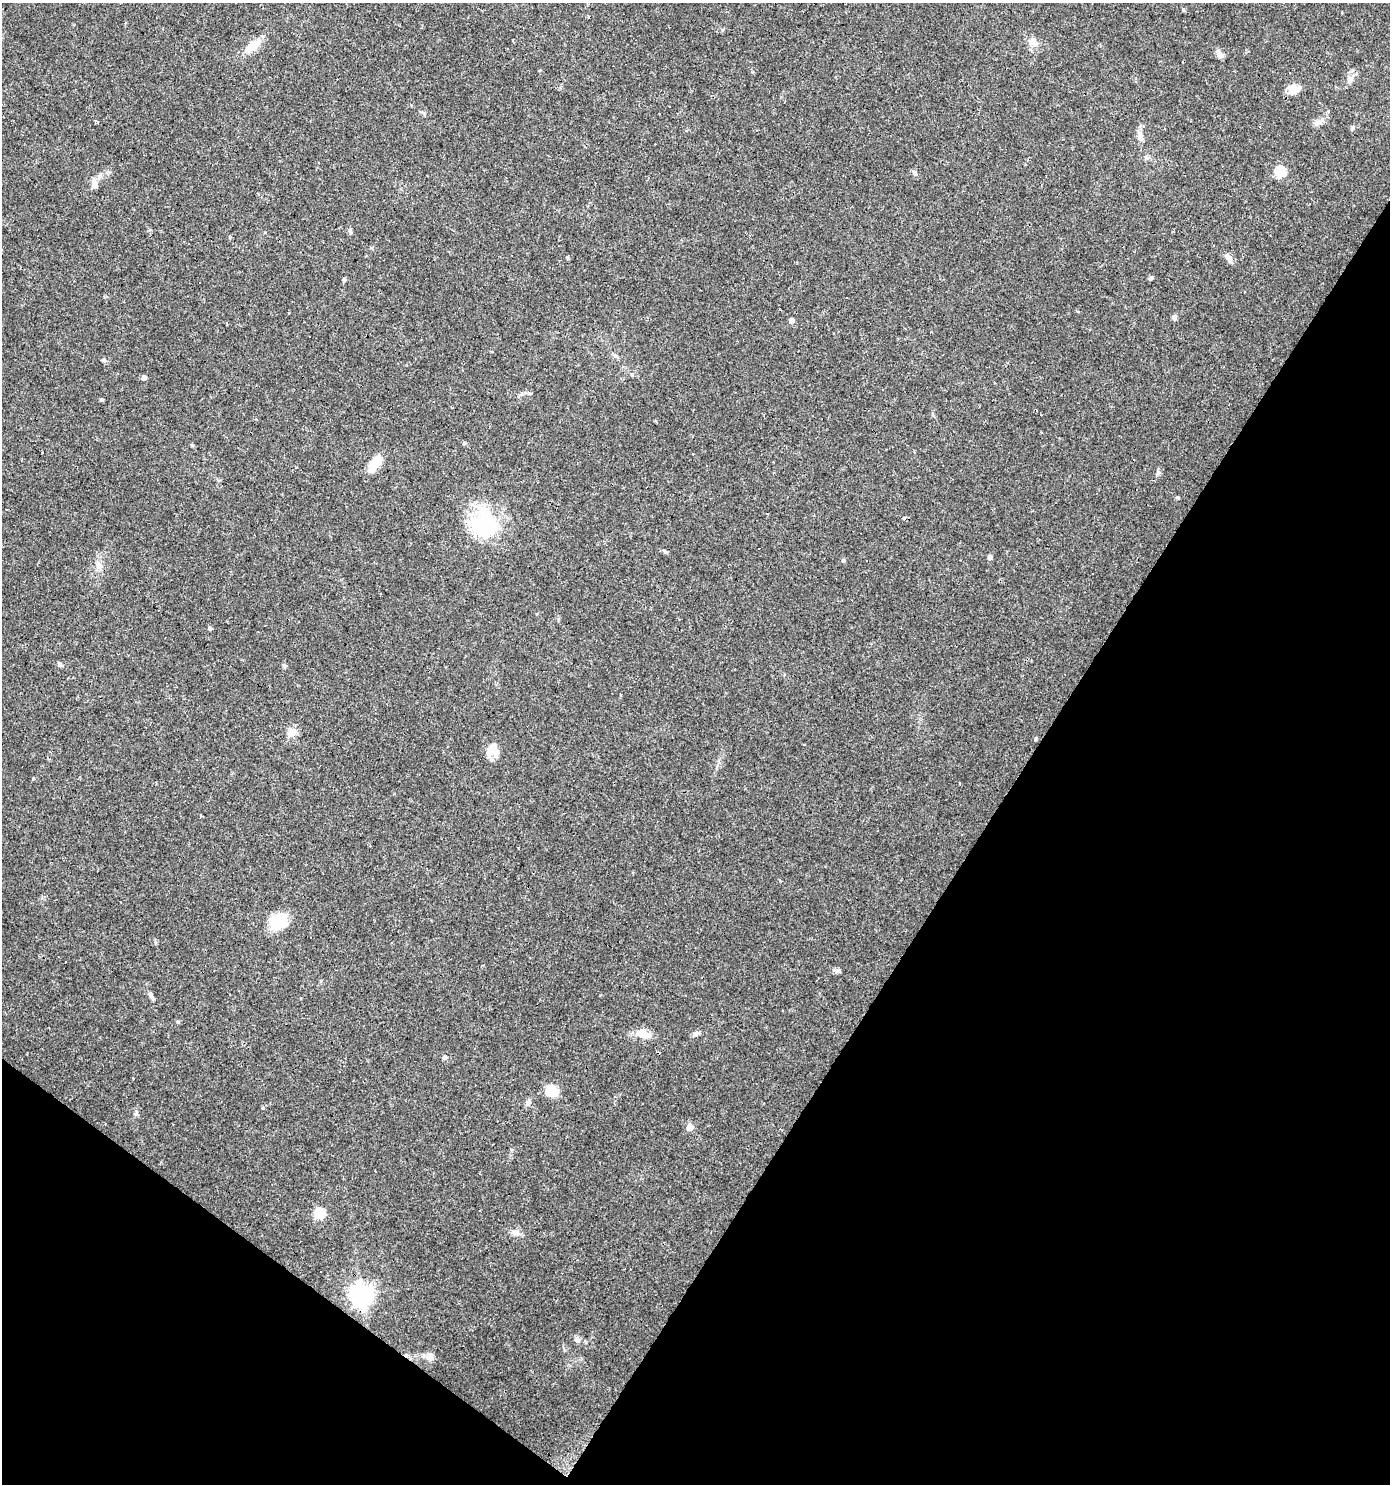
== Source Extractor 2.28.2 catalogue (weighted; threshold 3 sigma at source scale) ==
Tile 15 of 4 x 4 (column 3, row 4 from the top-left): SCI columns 2962-4349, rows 7-1488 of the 5986 x 5932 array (HDU 1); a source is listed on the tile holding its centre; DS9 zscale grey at full resolution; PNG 1392 x 1486 px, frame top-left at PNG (2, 3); no overlay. Shown black and unused: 32% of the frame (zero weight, under 3 of 4 exposures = <1% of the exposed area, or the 3 px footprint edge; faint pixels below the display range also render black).
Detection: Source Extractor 2.28.2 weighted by HDU 2 'WHT'; one run over the whole footprint, this tile lists its part. Background 0.0318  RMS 0.0037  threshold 0.0166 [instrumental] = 3 sigma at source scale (4.5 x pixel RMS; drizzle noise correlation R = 1.50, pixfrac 1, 0.0396/0.0396 arcsec/px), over >= 5 px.
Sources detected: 98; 1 inside a brighter object's white glare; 28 cosmic-ray / hot-pixel residue — not listed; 2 inside a brighter listed object's ellipse — not listed separately; the other 67 listed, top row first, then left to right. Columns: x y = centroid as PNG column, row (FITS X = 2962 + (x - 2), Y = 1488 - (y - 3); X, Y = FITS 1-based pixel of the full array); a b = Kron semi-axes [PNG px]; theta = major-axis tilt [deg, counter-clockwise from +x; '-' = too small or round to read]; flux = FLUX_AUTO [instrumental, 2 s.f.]
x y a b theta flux
1183 10 3 3 - 3.4
1034 41 13 9 -59 2.8
253 46 18 9 40 6.9
1220 54 13 6 -49 1.4
1290 73 3 2 - 0.59
1350 79 11 8 73 1.9
1293 89 12 10 -3 5.1
669 106 3 3 - 2.1
96 121 4 3 - 0.79
1318 123 13 6 31 1.7
1140 137 15 7 -81 2.4
1146 158 7 4 -3 0.75
915 173 9 6 -61 0.92
1280 173 15 12 63 4
94 185 10 8 77 1.9
350 231 8 4 -70 0.65
1229 259 14 6 -53 1.7
344 279 4 4 - 0.78
1150 279 5 4 - 0.68
847 298 3 3 - 0.7
1174 317 6 6 - 0.93
792 320 5 5 - 1.7
492 352 4 2 - 0.3
943 355 3 2 - 0.24
615 356 10 3 -29 0.77
104 360 6 5 - 0.64
144 378 5 4 - 1.4
530 393 6 4 -1 0.48
101 400 5 4 - 0.45
42 452 2 2 - 0.41
374 464 23 9 54 6.1
706 466 3 3 - 0.51
1158 473 7 5 67 0.82
904 518 3 3 - 4.1
487 524 46 25 -9 24
664 551 6 4 -60 0.57
990 557 4 4 - 1.7
843 560 5 4 - 0.5
99 565 11 7 -48 2
1093 573 3 3 - 1.2
210 629 6 4 -62 0.58
60 664 6 5 - 0.75
284 665 6 5 - 0.58
620 694 3 3 - 2.9
292 732 5 5 - 11
1035 739 5 3 - 0.37
490 751 22 12 -31 3.9
33 779 4 3 - 0.55
120 902 3 2 - 0.53
278 922 19 16 29 12
837 971 10 5 -6 0.97
151 995 12 5 -61 1.2
600 996 3 2 - 0.32
178 1022 5 4 - 0.46
642 1034 14 10 -21 4.1
695 1034 9 6 18 1.1
444 1057 6 4 89 0.61
551 1091 12 10 -38 7.5
614 1097 3 3 - 0.51
528 1102 10 6 57 1.4
642 1104 3 3 - 1
690 1127 5 5 - 5.6
319 1213 6 5 - 23
514 1232 12 7 -20 1.8
361 1295 8 7 - 270
577 1340 9 7 -54 1.2
430 1357 12 9 77 2.1
Unlisted compact peaks at least as high as the median listed source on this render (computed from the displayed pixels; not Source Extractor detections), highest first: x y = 1177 497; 263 1108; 136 1114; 192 445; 464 443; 1353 128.